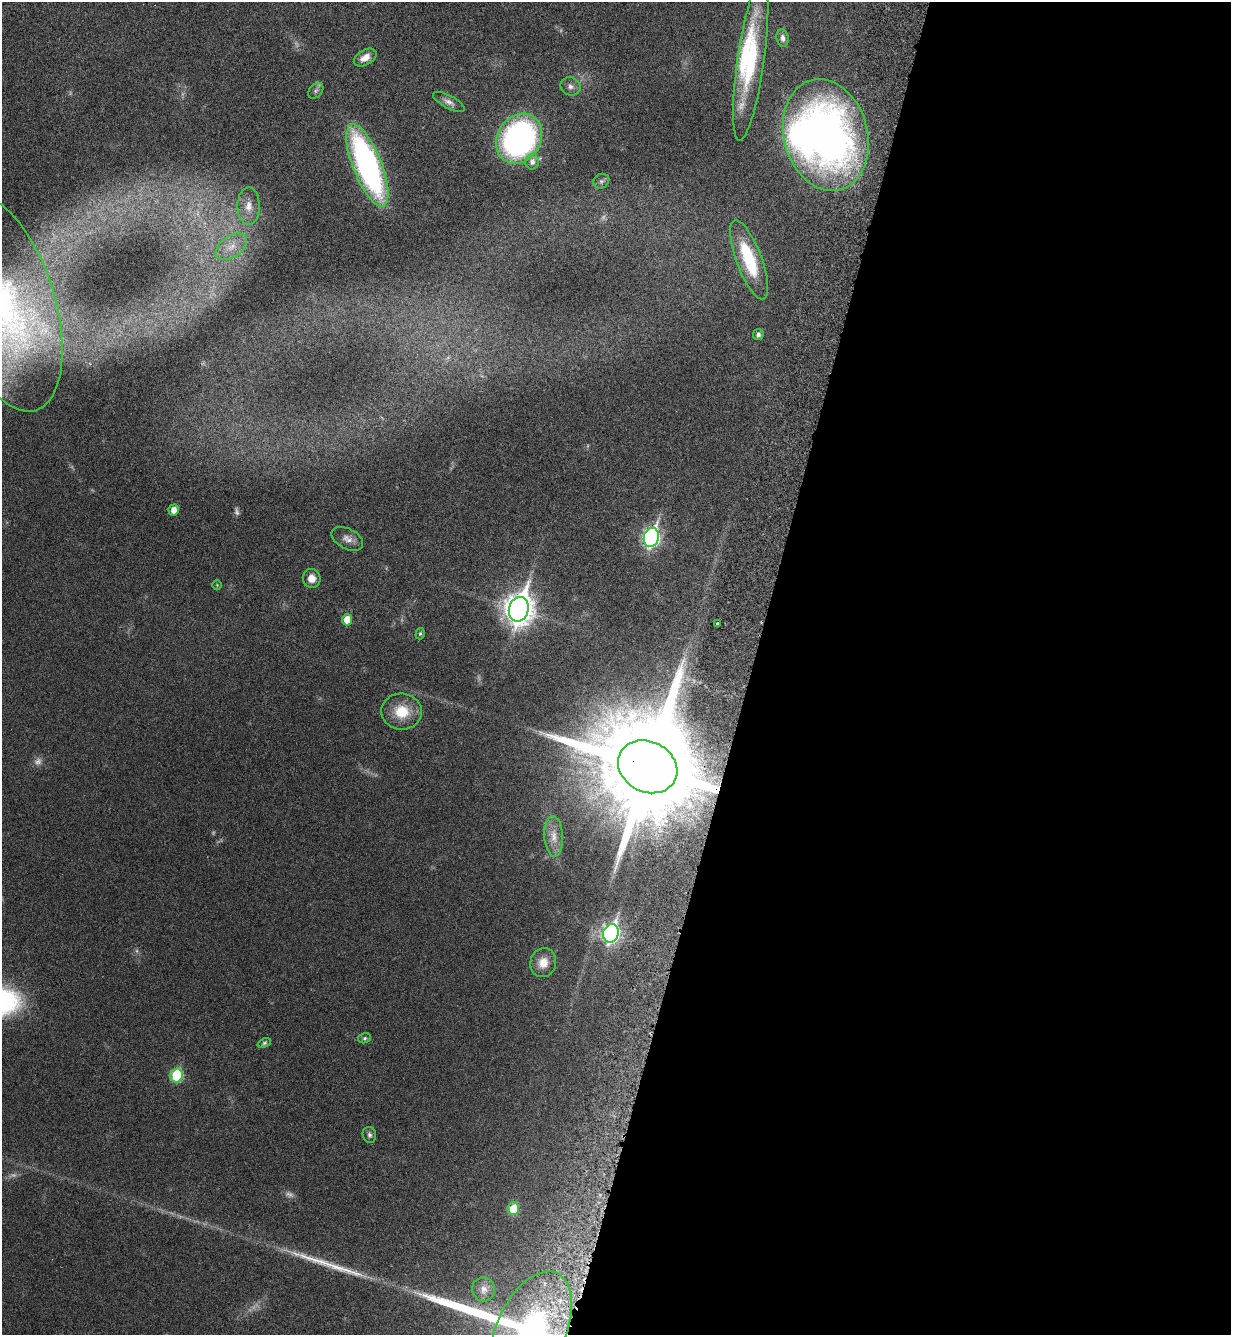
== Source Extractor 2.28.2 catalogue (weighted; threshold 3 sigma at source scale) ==
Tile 12 of 4 x 4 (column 4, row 3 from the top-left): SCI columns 3911-5139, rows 1409-2741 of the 5486 x 5479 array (HDU 1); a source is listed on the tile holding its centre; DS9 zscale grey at full resolution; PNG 1233 x 1337 px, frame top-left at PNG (2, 2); each listed source drawn as its Kron ellipse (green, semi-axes under 4 px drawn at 4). Shown black and unused: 39% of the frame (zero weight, under 3 of 6 exposures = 5% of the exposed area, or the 3 px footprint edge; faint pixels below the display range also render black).
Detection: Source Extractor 2.28.2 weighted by HDU 2 'WHT'; one run over the whole footprint, this tile lists its part. Background 0.0331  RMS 0.0029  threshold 0.012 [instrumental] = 3 sigma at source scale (4.09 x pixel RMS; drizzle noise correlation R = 1.36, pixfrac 0.8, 0.05/0.05 arcsec/px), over >= 5 px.
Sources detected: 52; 10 too faint to see at this stretch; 2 inside a brighter object's white glare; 3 long thin detections or spike segments (spike, bleed or trail) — neither listed nor drawn; the other 37 listed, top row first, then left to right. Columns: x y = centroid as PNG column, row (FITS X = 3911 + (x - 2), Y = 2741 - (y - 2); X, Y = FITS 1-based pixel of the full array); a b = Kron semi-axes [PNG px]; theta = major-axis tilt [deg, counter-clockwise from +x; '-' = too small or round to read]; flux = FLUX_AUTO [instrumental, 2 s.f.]
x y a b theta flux
782 38 9 6 -81 1.2
365 58 12 7 30 2.2
751 60 81 13 82 24
570 86 10 9 - 1.2
316 91 9 6 48 0.79
449 102 17 6 -29 1.4
826 135 57 42 -75 140
519 139 26 21 58 70
532 162 8 7 - 1.5
367 165 44 14 -69 73
601 181 8 7 - 0.75
249 206 19 11 89 3.5
231 247 18 10 35 3.6
749 260 42 12 -70 15
3 304 112 51 -73 63
758 335 6 5 - 0.9
174 510 5 5 - 2.3
651 537 10 7 74 73
347 539 17 10 -28 2
312 578 9 9 - 2.6
217 585 5 4 - 0.28
519 609 12 9 76 350
347 620 5 5 - 3.9
717 623 3 3 - 0.41
420 634 6 4 73 0.41
402 712 20 18 -6 7.1
648 767 31 25 -27 9600
554 836 20 9 -87 2.9
611 933 9 7 71 91
543 963 14 13 - 3.4
365 1038 6 5 - 0.49
264 1043 7 4 21 0.45
177 1075 7 6 - 18
369 1135 8 6 -73 0.75
513 1209 6 5 - 6.2
483 1289 12 11 - 1.6
531 1332 64 34 66 62
Overlapping masked pixels (flux is a lower limit): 1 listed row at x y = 648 767
Isophote crosses this tile's border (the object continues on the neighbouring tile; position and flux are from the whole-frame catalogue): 2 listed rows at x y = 3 304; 531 1332